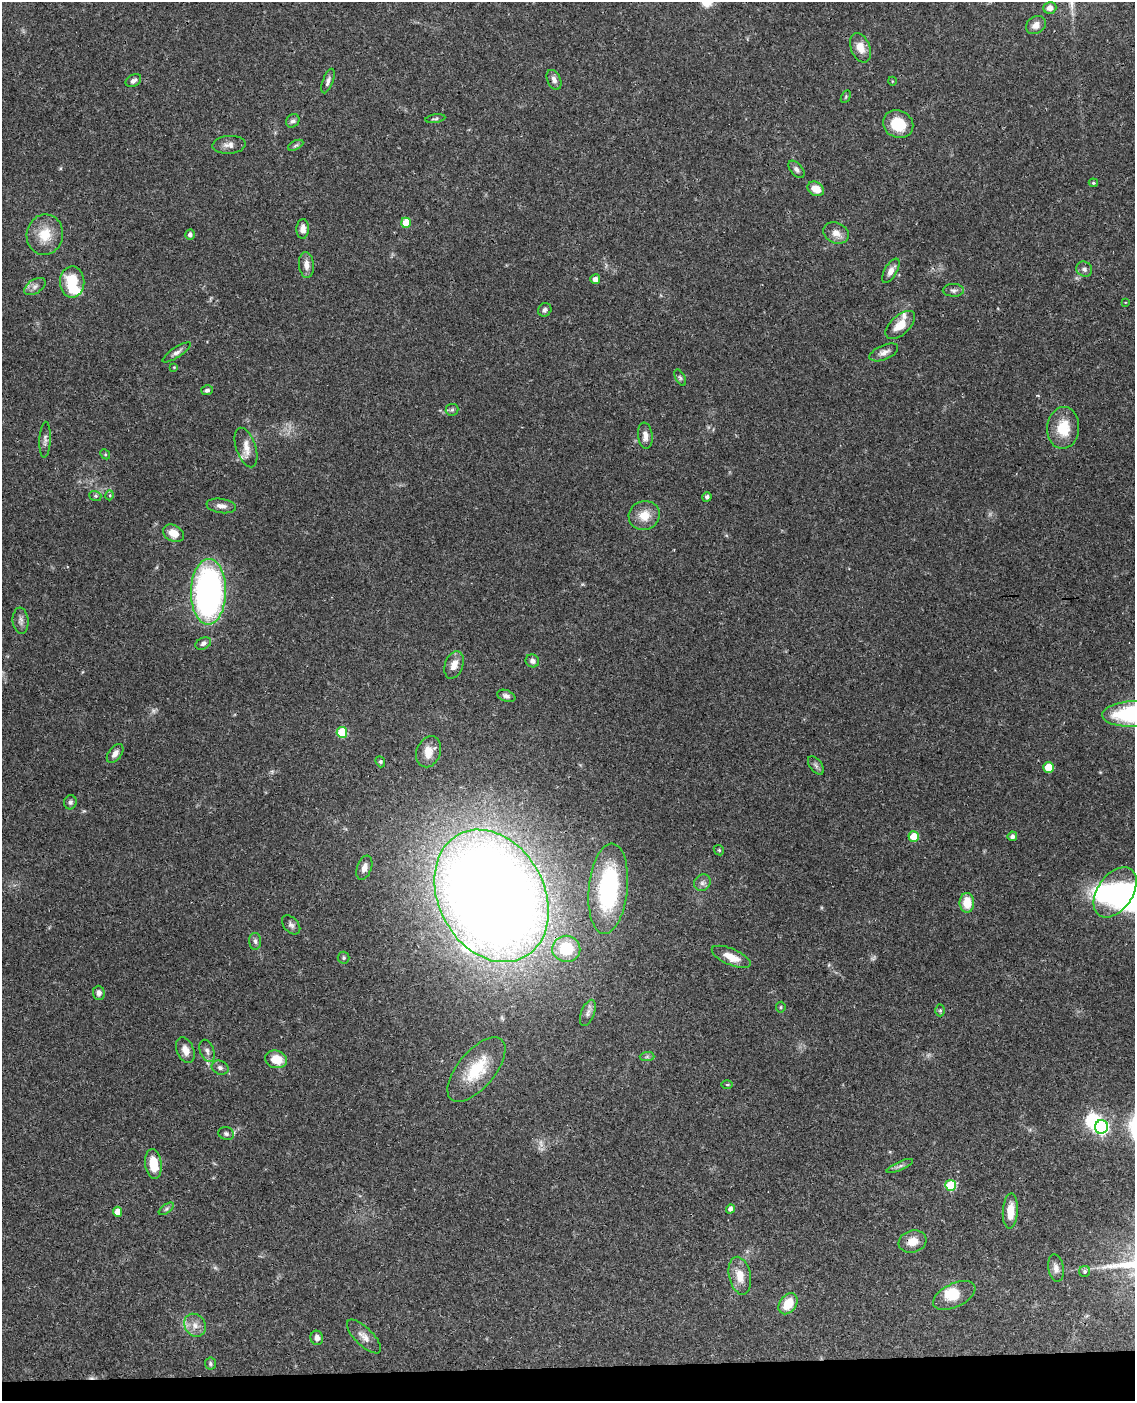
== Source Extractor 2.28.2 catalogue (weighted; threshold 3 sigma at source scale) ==
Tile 10 of 4 x 3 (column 2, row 3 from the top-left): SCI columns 1192-2324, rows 243-1641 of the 4648 x 4580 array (HDU 1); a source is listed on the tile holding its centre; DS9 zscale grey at full resolution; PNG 1137 x 1403 px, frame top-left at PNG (2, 2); each listed source drawn as its Kron ellipse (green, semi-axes under 4 px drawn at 4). Shown black and unused: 2% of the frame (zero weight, under 3 of 4 exposures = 6% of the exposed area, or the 3 px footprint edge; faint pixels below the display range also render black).
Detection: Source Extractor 2.28.2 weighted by HDU 2 'WHT'; one run over the whole footprint, this tile lists its part. Background 0.0901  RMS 0.0036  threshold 0.0161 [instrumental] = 3 sigma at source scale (4.5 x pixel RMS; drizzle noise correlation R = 1.50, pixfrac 1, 0.05/0.05 arcsec/px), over >= 5 px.
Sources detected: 115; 4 too faint to see at this stretch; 2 inside a brighter object's white glare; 1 cosmic-ray / hot-pixel residue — neither listed nor drawn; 2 inside a brighter listed object's ellipse — not listed separately; the other 106 listed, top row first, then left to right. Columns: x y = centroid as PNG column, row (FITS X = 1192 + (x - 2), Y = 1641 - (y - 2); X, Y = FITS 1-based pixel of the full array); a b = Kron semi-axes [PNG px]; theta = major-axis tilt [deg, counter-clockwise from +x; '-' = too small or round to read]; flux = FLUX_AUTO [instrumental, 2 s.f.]
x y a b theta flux
1050 8 6 6 - 1.8
1036 25 10 8 33 2.3
861 48 15 9 -68 3.8
554 80 10 6 -67 1.7
133 81 8 5 29 1.3
328 81 13 5 69 1.3
892 81 4 3 - 0.26
846 96 7 4 60 0.47
435 119 10 3 9 0.62
293 121 7 6 - 1
898 124 15 13 -27 10
229 145 17 9 4 2.4
296 145 8 4 27 0.71
796 169 10 6 -49 1.2
1093 183 5 4 - 0.45
816 189 9 6 -32 4.8
406 223 5 5 - 6.4
303 229 10 6 87 2.5
836 233 13 10 -27 2.9
45 235 20 18 81 8.6
190 235 5 5 - 1.2
306 265 13 7 -85 2.6
1084 269 8 7 - 1.2
891 271 13 6 60 2.2
595 279 5 5 - 2.2
72 282 15 12 89 12
35 286 12 7 32 1.8
953 290 10 6 -1 1.1
1125 302 2 2 - 0.27
545 310 7 6 - 1
900 325 18 9 43 5.8
177 352 16 5 33 1.6
884 352 15 7 23 2.1
174 367 4 4 - 0.32
680 377 9 4 -63 0.69
207 390 6 5 - 0.85
452 410 6 6 - 0.69
1063 428 21 16 86 10
645 436 13 7 -84 2.4
45 440 18 5 87 1.5
246 448 21 10 -71 3.8
105 454 5 4 - 0.46
110 495 5 3 - 0.39
95 496 6 5 - 0.6
707 497 5 4 - 0.94
221 506 15 7 -8 2
644 515 15 14 - 5.9
173 533 11 8 -26 4.3
208 592 33 17 89 110
21 621 13 8 -84 1.7
203 643 8 5 26 1.1
532 661 7 6 - 1.5
454 665 14 9 70 3.4
506 696 9 5 -21 1.3
1133 714 31 13 3 38
342 732 5 5 - 19
428 752 16 12 69 5.2
115 753 11 6 53 1.9
380 762 6 4 -69 0.53
816 765 10 6 -52 1
1048 767 5 5 - 9.9
70 802 7 6 - 0.84
1012 836 5 5 - 1.2
914 837 5 5 - 8.1
719 850 6 4 -44 0.48
364 868 12 7 70 2.5
702 883 9 7 46 1.4
608 889 45 19 84 45
1115 892 28 17 55 21
491 896 69 53 -61 810
967 903 10 7 89 6.5
291 925 11 7 -47 1.3
255 941 8 6 -89 1.1
566 949 14 13 - 13
731 957 21 8 -23 4.9
344 958 6 6 - 0.63
99 993 7 6 - 1.7
781 1007 5 5 - 0.48
940 1010 6 4 90 0.53
588 1013 14 6 69 1.6
185 1050 13 8 -69 3.1
207 1051 11 7 -70 1.6
647 1057 7 4 1 0.7
276 1059 11 8 -13 6.3
220 1068 9 7 -23 1.2
476 1070 39 18 50 18
727 1085 6 4 -1 0.37
1101 1127 7 6 - 63
226 1134 8 6 -18 0.88
153 1164 15 8 -82 7.2
900 1166 14 3 24 1
951 1185 5 5 - 20
166 1209 9 4 36 0.73
730 1209 5 4 - 1.6
1010 1211 18 7 87 5.7
117 1212 5 4 - 3.8
913 1241 14 11 18 4.4
1056 1268 14 7 -80 2.1
1085 1271 5 5 - 0.99
740 1276 19 11 -78 5.5
954 1295 23 12 26 7.3
788 1304 11 8 54 7.6
195 1325 12 10 -55 2.9
364 1336 22 9 -44 3
317 1338 7 6 - 2.1
210 1364 6 5 - 0.66
Overlapping masked pixels (flux is a lower limit): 1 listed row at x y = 913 1241
Isophote crosses this tile's border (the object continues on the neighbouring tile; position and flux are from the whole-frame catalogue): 1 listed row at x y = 1133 714